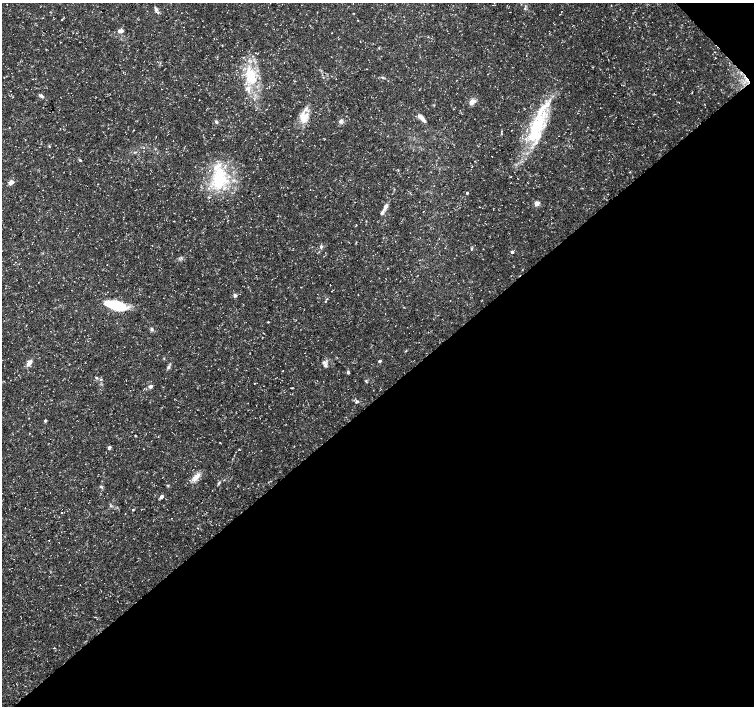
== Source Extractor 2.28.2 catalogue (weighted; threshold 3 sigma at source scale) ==
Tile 12 of 4 x 4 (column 4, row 3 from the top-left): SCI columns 4521-6024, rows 1624-3031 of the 6024 x 5998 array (HDU 1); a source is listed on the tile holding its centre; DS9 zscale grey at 2 x 2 block average (1 PNG px = mean of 2 x 2 image px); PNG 756 x 708 px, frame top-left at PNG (2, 3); no overlay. Shown black and unused: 45% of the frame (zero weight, under 3 of 5 exposures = <1% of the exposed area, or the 3 px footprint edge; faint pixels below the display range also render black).
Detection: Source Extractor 2.28.2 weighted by HDU 2 'WHT'; one run over the whole footprint, this tile lists its part. Background 0.0257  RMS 0.0026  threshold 0.0116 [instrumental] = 3 sigma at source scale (4.5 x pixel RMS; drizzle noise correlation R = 1.50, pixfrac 1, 0.0396/0.0396 arcsec/px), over >= 5 px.
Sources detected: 63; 2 inside a brighter object's white glare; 1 cosmic-ray / hot-pixel residue — not listed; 6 inside a brighter listed object's ellipse — not listed separately; the other 54 listed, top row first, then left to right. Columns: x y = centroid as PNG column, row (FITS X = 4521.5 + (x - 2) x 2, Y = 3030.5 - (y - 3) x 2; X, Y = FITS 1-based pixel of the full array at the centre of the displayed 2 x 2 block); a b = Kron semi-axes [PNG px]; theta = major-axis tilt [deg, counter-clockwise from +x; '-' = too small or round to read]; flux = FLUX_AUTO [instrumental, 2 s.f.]
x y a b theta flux
7 4 2 2 - 0.22
156 9 8 3 -74 1.5
525 9 3 2 - 0.48
120 31 8 5 1 1.9
251 76 23 11 -74 21
382 77 4 3 - 0.67
41 96 8 3 -29 1.3
471 102 8 6 69 2.8
547 104 9 6 46 4.3
303 118 12 9 -53 7.1
422 118 11 4 -47 3.9
341 121 6 5 - 1.6
216 122 5 3 - 0.97
538 122 28 11 38 20
49 146 3 2 - 0.35
80 160 4 2 - 0.54
472 167 2 2 - 0.17
219 179 31 18 84 35
11 182 6 4 46 3.1
467 193 2 2 - 1.1
537 203 3 3 - 9.8
386 207 9 4 62 2.9
321 246 5 4 - 1.2
471 249 4 3 - 0.6
512 252 3 3 - 2
235 295 4 4 - 1.1
325 301 3 2 - 0.36
114 305 21 9 -11 24
268 322 3 2 - 0.38
151 329 5 3 - 0.95
380 361 2 2 - 2
324 362 5 4 - 1.5
29 363 8 4 58 3.6
168 367 5 4 - 1.2
348 372 4 3 - 0.89
97 378 4 3 - 0.62
366 381 3 2 - 0.46
254 384 3 2 - 0.24
150 386 5 4 - 1.6
357 402 5 2 - 0.69
45 421 3 3 - 1.1
29 433 2 2 - 0.21
135 435 3 2 - 0.36
109 447 3 3 - 1.3
239 450 4 2 - 0.29
196 477 13 7 47 4.4
219 483 5 3 - 0.73
168 485 3 3 - 0.49
101 486 4 3 - 0.71
162 496 5 4 - 1.5
133 510 3 3 - 0.42
198 528 2 2 - 0.2
80 584 2 2 - 0.35
95 617 3 2 - 0.27
Diffuse or blended objects may show on this block-average render without a row.